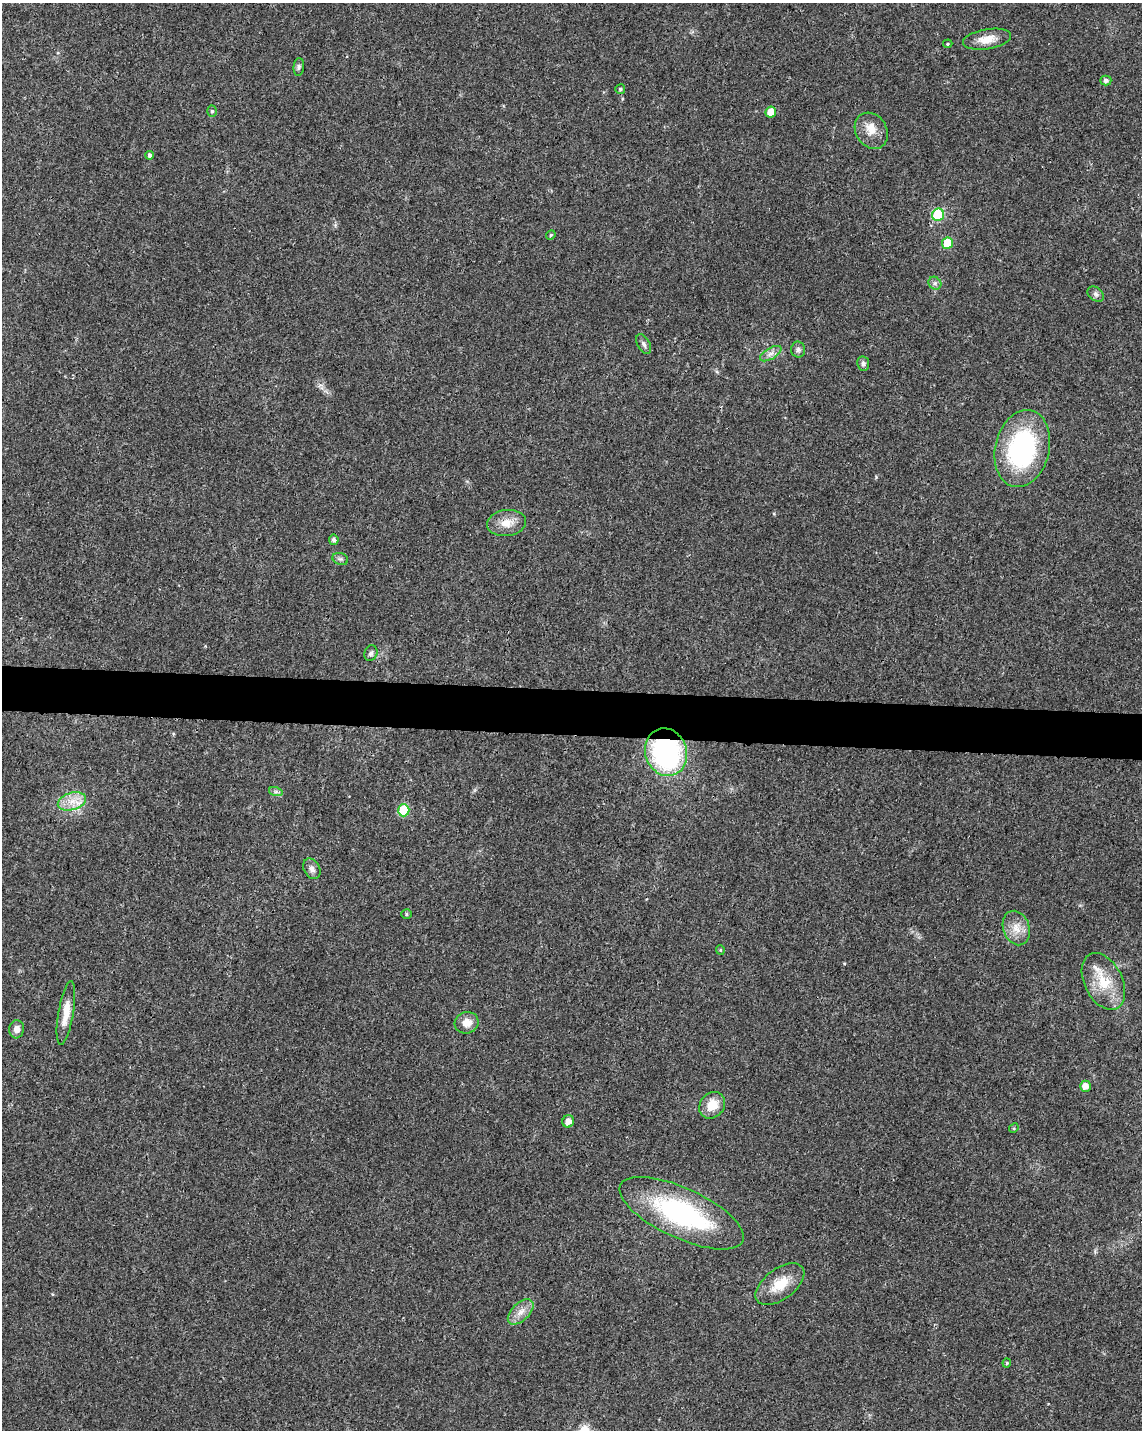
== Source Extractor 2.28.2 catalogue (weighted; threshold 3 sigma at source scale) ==
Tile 7 of 4 x 3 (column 3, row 2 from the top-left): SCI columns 2284-3423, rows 1661-3088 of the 4573 x 4801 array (HDU 1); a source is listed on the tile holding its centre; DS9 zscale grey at full resolution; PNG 1144 x 1432 px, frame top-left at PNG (2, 3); each listed source drawn as its Kron ellipse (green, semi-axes under 4 px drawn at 4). Shown black and unused: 3% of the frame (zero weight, under 3 of 4 exposures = <1% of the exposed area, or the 3 px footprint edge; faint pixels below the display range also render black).
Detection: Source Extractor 2.28.2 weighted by HDU 2 'WHT'; one run over the whole footprint, this tile lists its part. Background 0.0197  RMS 0.0028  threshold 0.0128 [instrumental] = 3 sigma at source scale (4.5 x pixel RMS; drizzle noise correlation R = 1.50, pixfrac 1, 0.0396/0.0396 arcsec/px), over >= 5 px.
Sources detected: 44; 1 inside a brighter listed object's ellipse — not listed separately; the other 43 listed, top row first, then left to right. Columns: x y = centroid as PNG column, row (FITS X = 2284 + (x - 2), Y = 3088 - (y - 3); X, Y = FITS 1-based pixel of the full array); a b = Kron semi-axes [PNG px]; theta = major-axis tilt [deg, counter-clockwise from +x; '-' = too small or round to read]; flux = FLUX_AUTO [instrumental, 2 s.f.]
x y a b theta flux
987 39 24 10 10 4
948 44 5 4 - 0.36
299 67 9 5 85 0.69
1106 80 5 5 - 0.81
620 89 5 5 - 0.49
212 111 5 5 - 0.47
771 112 5 5 - 4
871 131 19 15 -57 4
149 155 4 4 - 0.66
938 215 6 6 - 21
551 235 5 4 - 0.37
948 243 6 5 - 8.1
935 283 7 6 - 0.75
1096 294 9 6 -40 0.87
644 344 11 6 -61 0.95
798 350 8 7 - 0.82
771 354 12 5 30 1.3
863 363 7 6 - 0.79
1022 448 39 27 77 42
506 523 19 13 7 3.8
334 540 5 5 - 0.85
340 559 8 6 -19 0.72
371 653 8 6 69 0.78
666 752 24 20 -71 51
276 792 7 4 -18 0.55
72 801 14 8 16 3.5
404 810 6 6 - 14
312 869 11 8 -62 1.3
406 914 5 4 - 0.4
1016 928 18 13 -70 3.8
720 950 5 4 - 0.34
1103 981 30 19 -63 9
66 1013 32 7 80 4.2
467 1023 12 11 - 3
17 1029 9 7 83 1.8
1085 1086 5 5 - 2.3
712 1105 14 12 48 4.8
568 1121 6 5 - 1.9
1014 1128 5 4 - 0.34
682 1213 67 25 -25 45
780 1284 28 15 37 7.1
521 1312 16 8 44 2.7
1007 1363 4 4 - 0.31
Overlapping masked pixels (flux is a lower limit): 1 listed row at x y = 666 752